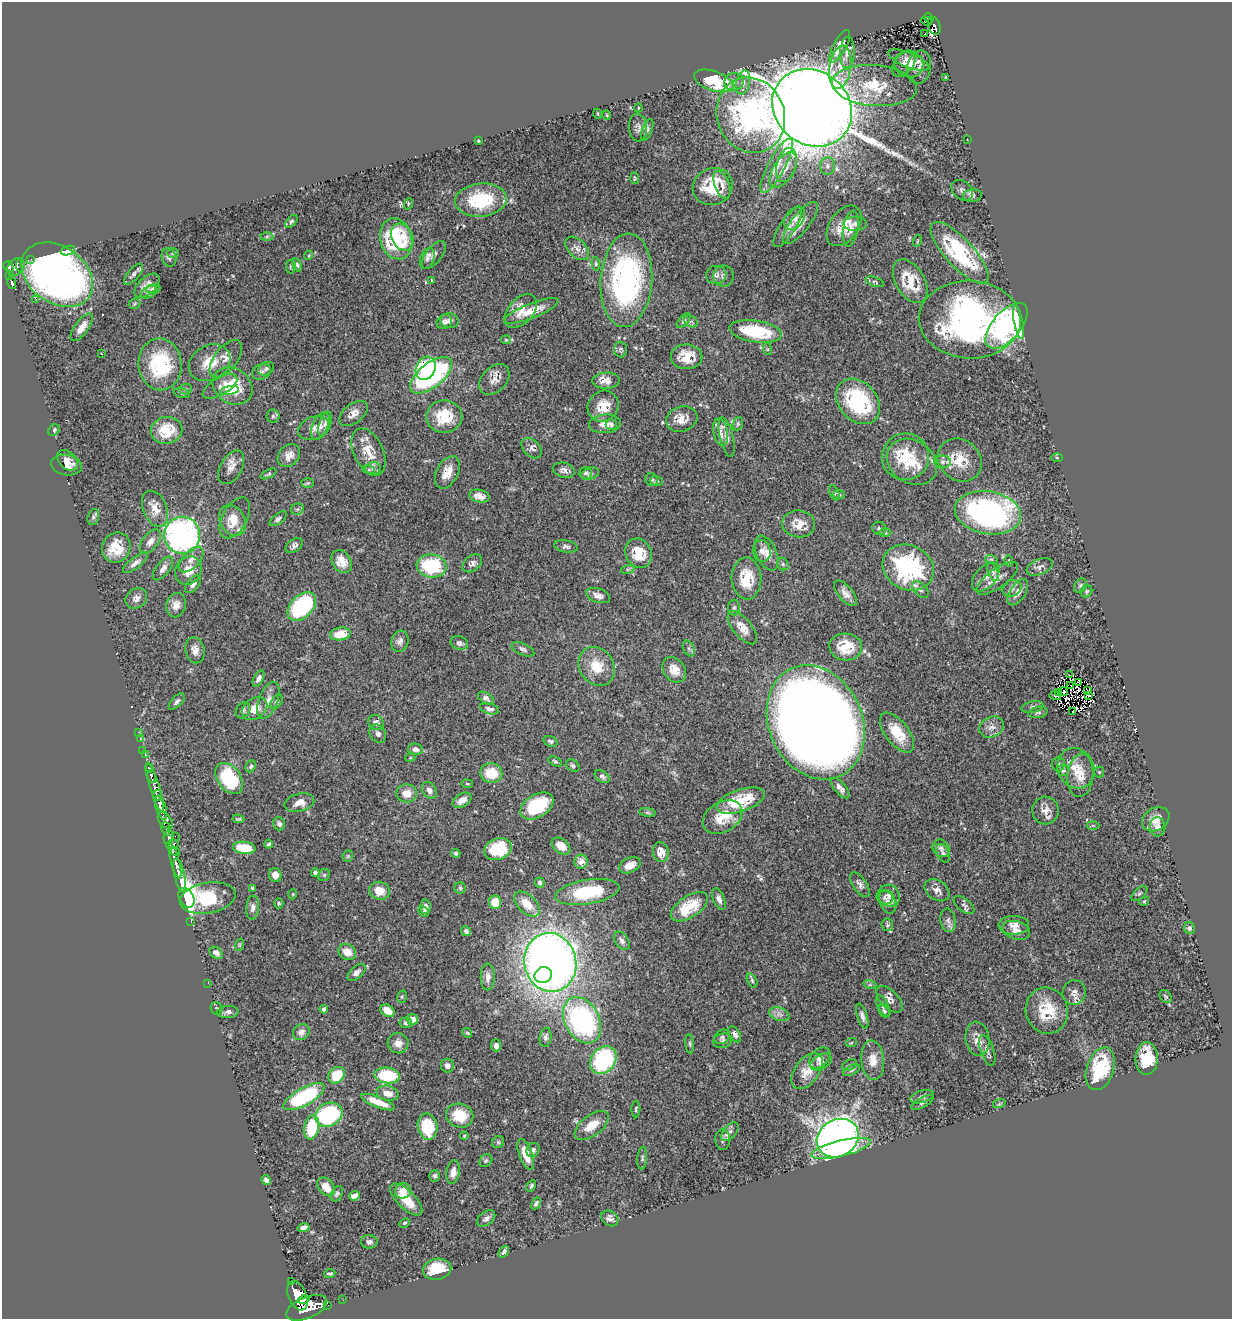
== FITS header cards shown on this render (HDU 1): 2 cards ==
NAXIS1  =                 1230
NAXIS2  =                 1317

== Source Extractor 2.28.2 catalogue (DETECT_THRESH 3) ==
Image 1230 x 1317 px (HDU 1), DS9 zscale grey, 1 PNG px = 1 image px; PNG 1234 x 1321 px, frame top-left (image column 1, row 1317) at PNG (2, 2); each listed source drawn as its Kron ellipse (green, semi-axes under 4 px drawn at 4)
Background 0.422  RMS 0.019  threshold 0.0576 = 3 sigma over >= 5 px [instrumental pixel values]
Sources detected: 420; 3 with non-positive FLUX_AUTO (blend fragments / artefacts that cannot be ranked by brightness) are neither listed nor drawn; the other 417 listed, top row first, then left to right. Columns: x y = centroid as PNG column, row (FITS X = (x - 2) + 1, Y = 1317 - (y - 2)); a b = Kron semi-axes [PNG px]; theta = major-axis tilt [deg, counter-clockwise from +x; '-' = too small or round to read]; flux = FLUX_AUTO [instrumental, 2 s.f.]
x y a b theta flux
929 18 5 4 - 56
927 21 6 3 -27 23
934 26 9 6 -74 120
925 34 3 2 - 1.8
840 46 18 6 61 14
847 52 15 7 87 7.7
908 60 22 7 -22 13
904 64 15 9 52 7.8
909 64 14 13 - 14
840 67 21 11 82 20
919 67 17 12 76 8.5
946 78 3 2 - 1.6
714 81 21 10 -18 85
734 82 10 9 - 6.1
743 83 12 7 77 6.5
874 86 42 20 -5 57
638 108 4 3 - 0.92
812 108 42 36 -38 5600
598 114 5 3 - 0.96
607 115 5 3 - 1.1
751 115 38 33 -68 320
638 128 14 9 -85 6.8
647 130 11 5 68 3.5
967 139 2 2 - 9.5
478 141 3 2 - 1
786 165 17 10 74 12
777 166 30 8 62 20
827 166 9 7 -89 5
783 170 20 10 58 14
635 178 6 3 -87 1.6
722 185 15 7 -69 8.4
713 186 20 18 25 51
962 190 12 8 -42 5.2
972 196 9 6 6 3.7
481 200 26 16 5 69
408 204 6 3 72 1.3
795 218 13 9 55 7.8
291 221 8 4 45 2.3
800 223 26 9 52 13
855 224 11 7 2 5.6
844 226 22 14 55 24
788 227 23 7 57 12
851 228 18 7 80 9.8
267 237 6 4 1 2
402 237 14 10 -62 27
396 239 21 16 -75 91
917 241 6 3 70 1.1
577 248 14 9 -45 8
68 250 7 4 19 41
173 253 5 5 - 2.6
960 253 39 14 -48 120
309 255 4 3 - 1.2
434 255 16 8 51 6.4
169 257 9 7 -70 4.4
31 259 2 2 - 6.7
427 259 11 7 71 5.3
596 264 6 4 -85 2
20 265 6 3 88 58
297 265 7 4 -74 2.6
291 266 7 5 90 2
9 267 6 4 -47 280
16 267 9 7 44 270
134 274 13 5 49 4.8
57 275 39 28 -35 810
716 275 10 9 - 5.3
9 276 4 3 - 87
724 276 10 10 - 5
431 280 3 2 - 0.89
626 280 47 26 86 280
910 281 24 14 -59 33
875 282 10 4 -20 2.7
12 283 6 3 -78 110
147 286 15 8 43 12
153 289 7 4 9 3.4
149 292 8 5 26 3.3
36 299 2 2 - 35
135 304 6 5 - 1.9
521 311 20 12 48 17
531 311 29 7 21 21
970 320 51 39 -2 420
450 321 9 7 -6 5.2
683 321 9 4 50 2.6
691 321 7 5 -31 2.8
444 322 8 7 - 4.5
1019 322 17 4 -79 38
1007 326 27 14 50 160
82 327 16 6 53 11
756 331 26 11 -9 81
506 340 5 4 - 1.4
620 349 8 6 -85 3.1
767 349 6 4 -71 1.9
101 354 3 2 - 0.98
687 357 16 12 -1 25
226 359 22 11 53 12
210 363 22 17 30 30
160 364 26 21 -84 100
426 368 12 9 64 76
266 369 8 6 31 3.1
261 372 10 7 24 4.4
431 375 25 12 39 240
494 379 18 12 46 13
606 381 14 8 2 9.4
220 386 19 8 30 7.5
232 386 21 17 -35 50
186 389 6 5 - 2.5
229 391 9 4 10 5.5
182 393 8 5 -16 2.4
858 401 25 19 -49 110
603 406 16 15 - 22
353 413 16 9 39 11
273 416 6 6 - 2.7
444 416 18 16 0 43
682 419 16 12 17 16
325 424 12 5 69 4.7
605 424 16 9 5 13
611 424 5 5 - 3.4
738 424 7 5 70 2.3
320 426 15 7 66 7.3
314 428 16 11 22 9.7
54 430 6 5 - 3.5
167 430 16 13 10 35
721 432 14 7 -79 9.6
727 437 20 6 -77 8.4
532 448 12 8 -47 6.1
368 452 25 14 -64 30
289 455 13 10 47 11
905 457 24 23 - 55
1057 458 5 3 - 1.2
68 460 12 8 -46 7.9
960 460 23 20 -39 34
912 462 27 21 -34 40
942 462 8 6 0 5.1
66 465 15 10 -10 9
231 467 18 10 61 12
373 469 8 6 15 4.1
369 470 6 4 -18 1.6
564 470 11 7 -14 6
447 472 17 10 62 17
586 473 6 6 - 2.7
268 474 9 3 26 1.8
590 474 9 6 20 3.8
652 480 7 6 - 2.8
657 481 6 4 -16 2.1
308 483 6 5 - 2
834 493 8 4 -68 2.1
839 495 6 4 -2 1.6
479 496 10 6 -11 10
155 509 19 12 -66 17
297 509 6 5 - 2.5
988 513 33 21 -9 280
93 517 8 5 75 3
235 518 22 12 61 22
278 519 10 5 39 3.7
233 520 16 12 -61 22
799 524 16 13 -6 20
879 528 7 6 - 2.8
885 533 6 4 -1 2.2
182 535 18 18 - 480
150 541 14 8 53 9.1
294 546 9 6 36 4.5
566 546 12 6 -10 4.4
116 548 15 14 - 31
762 551 11 9 -82 7.1
638 553 15 13 -62 32
767 553 18 10 -66 13
191 559 16 8 46 10
991 559 6 4 -17 2
342 561 12 9 -56 17
1009 561 5 4 - 1.6
135 563 15 5 37 6.1
472 563 11 7 37 5.9
783 564 6 5 - 2.7
431 566 15 11 -8 91
908 567 26 22 -26 160
1040 567 14 7 23 6.3
163 568 14 6 52 7.1
628 569 7 4 18 2.4
188 571 15 12 62 18
993 572 9 5 -65 3.5
986 577 17 10 48 12
747 578 21 15 -87 37
997 578 25 9 36 12
193 584 10 5 50 4.9
1080 586 8 5 57 2.8
1012 588 10 8 25 5.4
920 590 10 6 -44 4.5
1086 591 6 5 - 2.2
1018 592 15 7 57 7.8
846 593 15 7 -50 8.6
598 596 12 7 -19 8
136 598 11 9 38 8.3
176 605 12 9 76 9.6
302 606 17 11 46 150
734 607 8 6 87 3.4
742 628 20 9 -50 16
340 634 10 6 9 23
400 641 11 8 74 5.5
459 643 9 6 -18 4.4
846 647 16 13 -4 31
689 648 8 5 -63 3.3
523 649 12 6 -25 4
195 650 13 9 -79 9.6
597 666 20 17 -55 31
674 670 14 10 -52 17
1069 675 2 2 - 7.2
259 679 9 4 62 5.2
1079 682 4 3 - 0.22
1071 686 4 2 - 0.91
1088 690 4 2 - 0.015
1064 691 4 2 - 2.6
1059 692 3 2 - 2
1055 696 6 2 -16 2.8
1089 696 3 2 - 0.69
486 698 9 5 -30 3.9
268 700 19 9 70 12
177 701 10 5 45 4.2
276 702 8 5 56 2.8
1033 707 11 5 10 4.8
255 708 14 10 36 19
489 709 10 5 -15 5.3
243 710 8 6 56 3.6
1073 711 3 2 - 0.74
1038 712 10 5 13 3.2
816 722 59 46 -65 2700
376 723 8 7 - 6.7
992 727 13 10 26 9.4
138 732 3 2 - 3.8
897 733 23 11 -52 36
378 734 9 7 -55 5.1
140 738 3 3 - 12
550 741 7 5 -19 2.7
415 749 7 5 -11 5.5
143 750 2 2 - 6.8
145 755 2 2 - 7.7
410 758 5 3 - 1
555 761 7 4 -27 2.3
1058 764 7 6 - 2.9
251 766 6 5 - 2.5
573 766 7 5 -33 2.9
149 768 4 4 - 140
1076 768 20 18 -64 25
1063 770 6 5 - 2.2
1099 772 5 5 - 1.5
491 773 11 10 - 33
1080 775 22 13 84 20
151 776 6 4 -73 210
602 777 8 5 -35 3.3
229 778 17 11 -54 95
467 784 6 3 -8 1.2
155 788 26 5 -73 730
840 788 12 5 -50 6.2
429 790 9 6 -53 6.2
407 793 10 9 - 15
157 796 5 4 - 340
462 800 10 6 29 10
741 801 25 11 19 49
299 803 15 9 14 13
537 806 18 11 32 73
161 808 12 5 -74 1500
1045 810 14 13 - 12
647 813 8 4 -9 2.6
723 817 21 15 31 34
238 819 6 3 -9 1.9
1156 819 14 11 33 13
165 821 10 6 -53 600
279 824 7 5 -70 4
1093 825 6 4 -3 1.6
1158 827 9 7 -86 5.3
166 828 7 3 -79 220
175 836 2 2 - 15
169 837 7 5 80 410
172 844 6 4 8 220
269 844 4 4 - 2.4
561 846 10 7 -38 12
244 848 11 6 -7 38
941 848 9 8 - 4.9
498 849 14 10 20 47
175 852 5 3 - 130
661 852 10 8 -80 12
456 853 5 4 - 2.5
943 853 10 6 -62 3.5
348 856 5 5 - 1.9
175 861 18 4 -75 1000
581 862 7 6 - 14
630 865 11 7 25 11
315 873 4 4 - 3.6
179 875 17 5 -78 1400
275 875 7 6 - 9.4
324 875 6 5 - 2.1
540 883 5 5 - 2.4
860 885 14 6 -56 5.9
252 888 4 3 - 1.8
460 888 6 5 - 2.1
937 890 14 9 -35 8.7
380 891 10 9 - 18
587 892 32 12 10 82
1139 893 9 5 41 2.7
293 894 5 3 - 1.1
889 896 11 10 - 8.7
186 898 10 7 -63 260
208 898 28 15 10 210
885 898 8 6 -14 4.6
719 899 11 5 -67 6.4
1144 901 5 4 - 1.3
495 902 6 6 - 21
888 902 12 8 -70 6.8
279 903 5 4 - 1.8
527 904 15 9 -44 22
964 905 12 6 -39 4.3
425 907 7 5 89 5.8
689 907 21 10 33 43
253 908 12 6 84 5.7
424 912 6 5 - 2.5
948 920 12 7 -81 5.9
191 921 3 2 - 16
887 925 6 6 - 3.1
1014 925 15 9 0 10
1189 928 6 5 - 2.8
1016 930 14 9 -17 10
466 931 5 4 - 3.7
622 941 10 6 -54 4.8
239 945 6 4 72 1.5
347 952 9 7 -30 15
216 953 7 5 -38 6.5
550 962 29 26 -78 1300
356 972 11 6 43 5.3
543 975 9 8 - 120
488 977 13 7 90 8.3
752 981 7 4 -64 2.3
208 983 2 2 - 57
870 985 7 4 -18 1.9
1074 992 12 11 - 9.2
1166 996 7 5 -54 1.9
402 997 6 5 - 1.9
889 999 16 9 -46 8.1
883 1006 11 5 -65 4.2
217 1008 6 5 - 2.2
324 1009 4 4 - 4.2
387 1011 7 5 -35 17
884 1011 7 5 -56 2.8
1047 1011 23 21 -75 42
228 1012 10 6 6 4.9
779 1014 10 6 -19 5.6
862 1016 13 5 -73 4.9
413 1019 5 5 - 8.6
582 1020 24 17 -62 270
406 1023 6 5 - 3.6
301 1032 9 7 39 6.2
467 1033 5 4 - 1.6
735 1034 9 5 -60 3.8
545 1037 10 5 81 3.9
722 1037 9 6 31 2.8
977 1039 17 12 -82 13
723 1041 9 7 17 3.9
398 1043 10 10 - 10
851 1043 5 3 - 1.3
690 1044 9 4 -85 2.4
496 1045 6 5 - 7
987 1050 16 6 -71 5.8
820 1058 12 8 43 6.9
1147 1058 16 11 87 43
603 1060 15 12 52 140
873 1060 20 11 -85 17
821 1062 12 7 31 6
850 1065 8 5 28 2.7
447 1066 7 6 - 5.1
1100 1069 22 13 71 81
852 1070 9 5 25 3.1
807 1071 20 12 53 21
337 1075 9 7 47 40
387 1075 13 8 -6 72
388 1093 11 7 -13 12
304 1097 23 8 29 120
922 1097 12 6 16 3.9
378 1102 18 5 -21 22
922 1103 12 5 29 3.4
999 1104 6 4 19 1.5
636 1109 8 4 89 2.3
329 1115 14 11 27 170
460 1116 14 12 -20 34
427 1126 13 10 -80 59
592 1126 20 10 37 24
312 1127 12 7 80 73
730 1132 11 6 51 5.3
464 1136 4 4 - 1.1
838 1138 22 18 31 1200
723 1139 10 7 -89 4.2
498 1142 6 5 - 2.2
841 1148 31 8 14 210
533 1150 7 6 - 3.9
526 1154 16 6 -70 24
642 1158 11 5 84 2.8
486 1161 7 5 44 2.7
453 1172 12 6 80 11
435 1176 6 5 - 2.6
266 1180 5 4 - 5.4
531 1186 6 3 62 2.3
326 1187 11 7 -49 18
403 1191 8 7 - 15
337 1194 8 5 62 3.1
355 1196 5 4 - 7.3
406 1199 20 9 -45 28
536 1203 6 3 59 2.8
486 1218 10 6 37 5.8
610 1218 9 7 -36 5.6
404 1223 6 4 26 1.6
303 1228 6 4 13 6.5
369 1242 8 6 0 4.3
504 1252 6 4 55 3.9
437 1269 14 10 12 38
330 1273 5 3 - 2.4
291 1281 3 3 - 58
297 1296 15 9 -69 2700
304 1300 6 3 14 570
343 1300 2 2 - 6.3
328 1305 2 2 - 7.4
307 1308 21 10 23 3400
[3 non-positive-flux detections neither listed nor drawn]